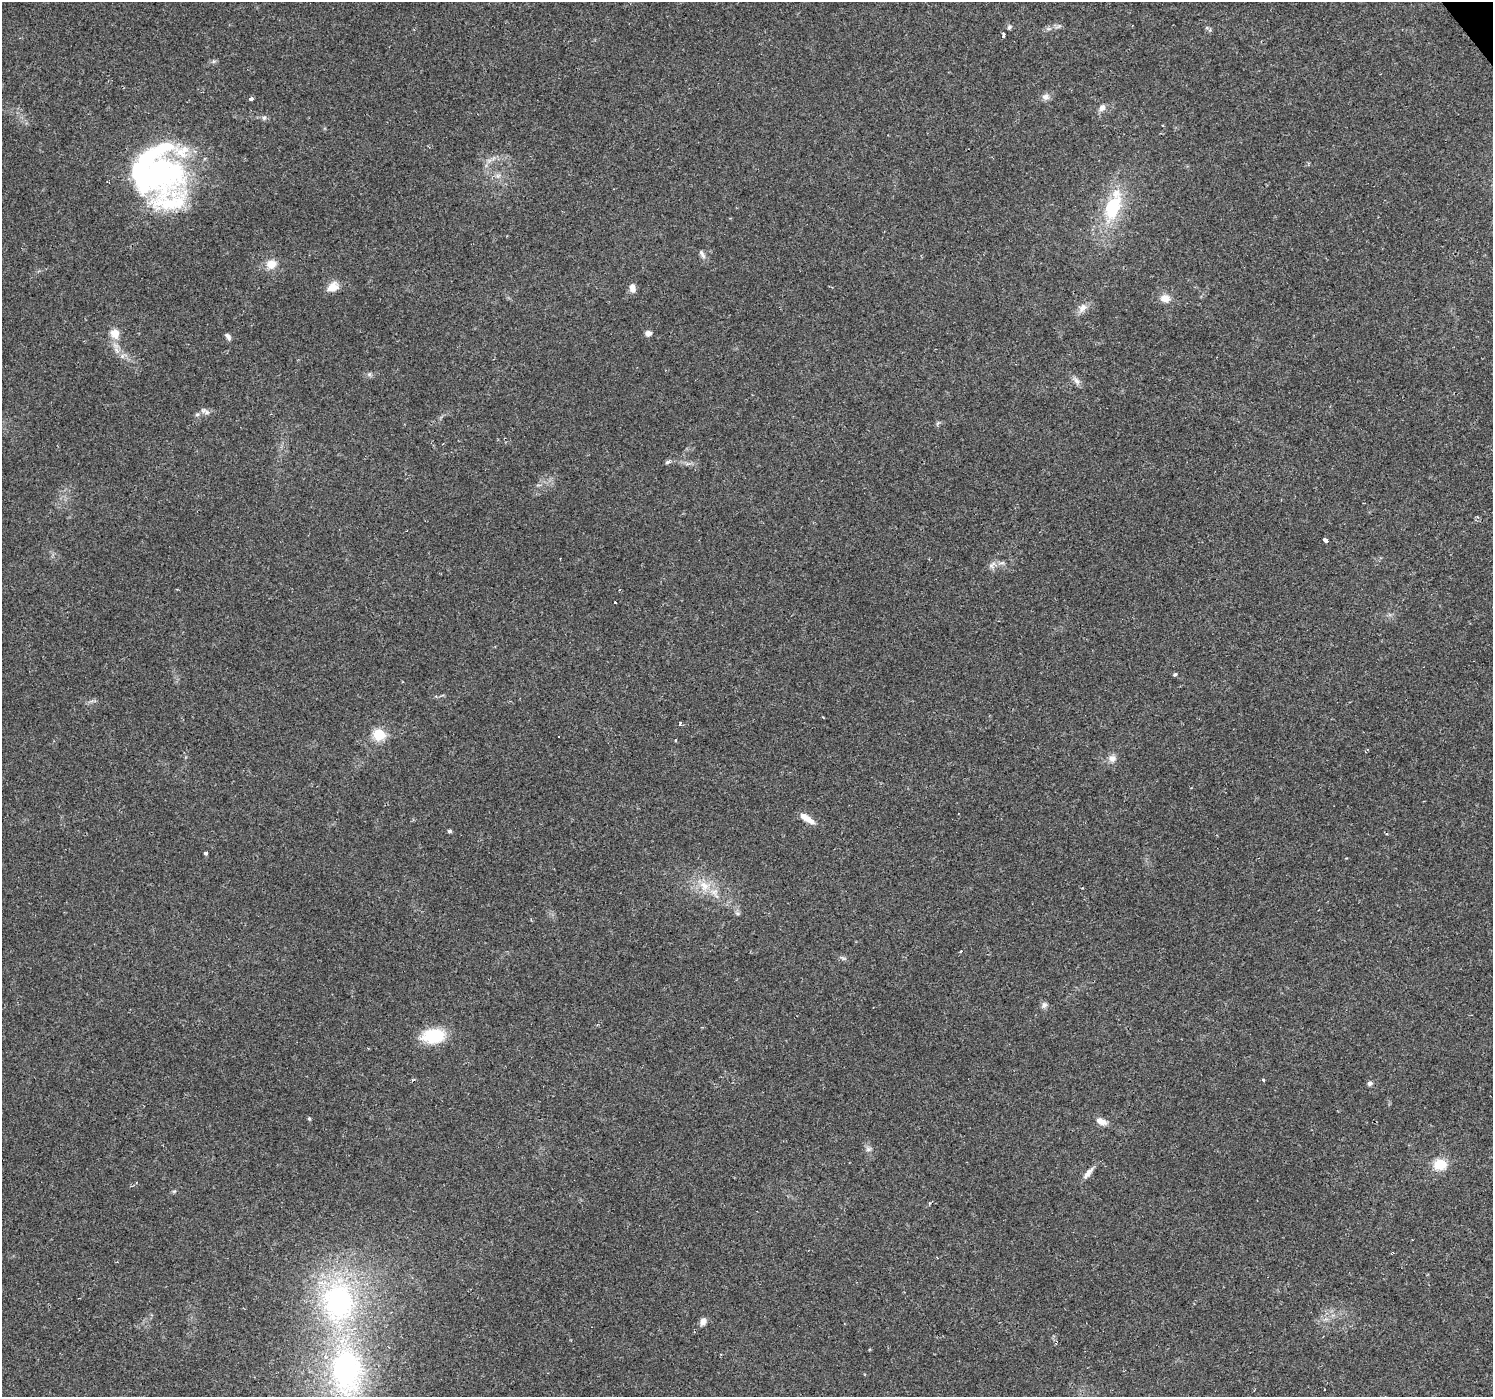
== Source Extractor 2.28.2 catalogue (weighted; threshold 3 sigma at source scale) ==
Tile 10 of 4 x 4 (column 2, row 3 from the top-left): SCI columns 1492-2982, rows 1587-2981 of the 5963 x 5900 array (HDU 1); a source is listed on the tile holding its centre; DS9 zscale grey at full resolution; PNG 1495 x 1399 px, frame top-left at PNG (2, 2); no overlay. Shown black and unused: <1% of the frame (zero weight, under 2 of 3 exposures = <1% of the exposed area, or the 3 px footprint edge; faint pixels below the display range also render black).
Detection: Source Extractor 2.28.2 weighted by HDU 2 'WHT'; one run over the whole footprint, this tile lists its part. Background 0.0515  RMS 0.0052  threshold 0.0236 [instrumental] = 3 sigma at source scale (4.5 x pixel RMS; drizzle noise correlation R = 1.50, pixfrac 1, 0.0396/0.0396 arcsec/px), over >= 5 px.
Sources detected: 57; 1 inside a brighter object's white glare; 1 cosmic-ray / hot-pixel residue — not listed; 3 inside a brighter listed object's ellipse — not listed separately; the other 52 listed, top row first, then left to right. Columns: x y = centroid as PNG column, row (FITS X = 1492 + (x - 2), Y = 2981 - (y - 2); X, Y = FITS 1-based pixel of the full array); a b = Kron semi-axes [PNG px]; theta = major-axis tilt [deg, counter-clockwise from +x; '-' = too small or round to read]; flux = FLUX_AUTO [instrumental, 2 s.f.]
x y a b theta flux
1009 27 6 5 - 1
1003 35 6 3 -88 1.9
1045 97 10 8 -10 2.4
251 99 4 3 - 2.6
1102 108 10 7 37 2.4
264 117 7 6 - 1.3
159 173 63 51 73 140
498 176 7 6 - 1.6
1113 208 31 18 65 30
702 254 13 5 -62 1.8
271 264 14 12 21 6.1
333 287 15 11 30 5.4
632 288 10 6 -83 3.4
1165 298 11 9 -8 4.7
1082 308 14 9 50 3.7
115 333 11 10 - 6
648 333 5 5 - 3.5
228 337 10 5 -57 1.6
369 374 6 6 - 1
1077 381 11 7 -57 2.3
203 410 9 7 16 2
667 462 7 5 21 1
1326 540 4 4 - 5.9
992 565 13 6 51 2.2
615 603 3 2 - 1
1175 675 4 3 - 1.5
680 723 5 3 - 0.65
379 734 6 6 - 49
675 741 4 3 - 0.53
1112 758 10 10 - 3
808 819 18 8 -31 5
449 831 4 4 - 1.2
205 853 4 3 - 2.1
704 886 17 13 -42 9.2
737 913 7 5 -12 1
961 951 3 3 - 3.7
843 958 10 4 -33 1
1044 1005 9 6 61 1.6
433 1036 18 12 7 29
1263 1080 4 3 - 0.75
1370 1083 6 6 - 1.4
309 1119 5 4 - 0.72
1101 1122 14 7 -23 3.9
868 1149 8 6 17 1.5
1440 1164 13 11 6 12
1088 1173 18 6 50 3.2
136 1182 3 2 - 0.53
79 1298 2 2 - 0.39
339 1302 45 36 -87 110
703 1321 9 7 60 2.7
1056 1343 4 4 - 0.72
346 1370 51 33 -84 120